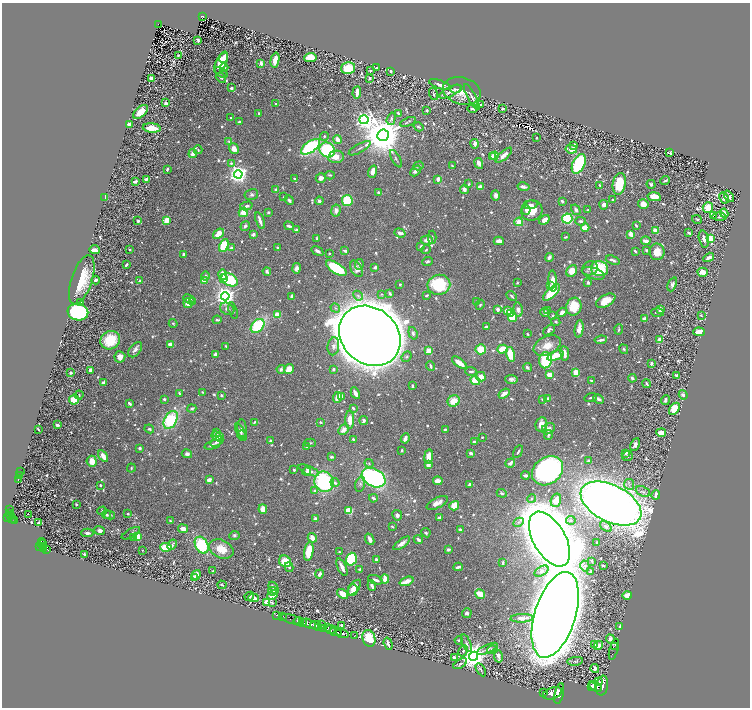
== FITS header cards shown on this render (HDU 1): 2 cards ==
NAXIS1  =                 1496
NAXIS2  =                 1411

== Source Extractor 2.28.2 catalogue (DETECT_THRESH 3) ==
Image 1496 x 1411 px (HDU 1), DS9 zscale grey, zoomed out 1/2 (1 PNG px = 2 x 2 image px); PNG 752 x 710 px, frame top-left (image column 1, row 1410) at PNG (2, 3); each listed source drawn as its Kron ellipse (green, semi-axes under 4 px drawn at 4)
Background 0.487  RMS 0.0099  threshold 0.0296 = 3 sigma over >= 5 px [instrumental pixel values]
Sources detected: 1099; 71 cannot appear on this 1/2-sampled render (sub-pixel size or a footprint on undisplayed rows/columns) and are neither listed nor drawn; of the other 1028, the 500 brightest by FLUX_AUTO listed and drawn (528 fainter detections omitted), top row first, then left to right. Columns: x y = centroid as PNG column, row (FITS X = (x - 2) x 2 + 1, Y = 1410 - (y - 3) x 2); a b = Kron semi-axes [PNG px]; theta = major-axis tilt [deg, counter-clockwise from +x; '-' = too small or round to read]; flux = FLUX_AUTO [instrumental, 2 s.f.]
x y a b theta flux
202 16 4 3 - 83
159 24 4 3 - 97
198 40 4 3 - 3.4
178 55 2 2 - 2.8
310 57 6 4 7 56
224 58 5 4 - 13
275 60 7 3 78 26
221 63 12 5 66 60
261 63 4 3 - 13
224 68 4 3 - 8.1
348 68 7 5 16 60
377 68 3 2 - 8.8
370 70 2 2 - 3.2
390 71 3 2 - 2.6
221 72 7 4 -36 3.8
152 78 4 3 - 19
221 78 6 3 -41 3.3
370 78 3 2 - 3.6
440 84 11 4 -19 16
231 88 3 3 - 5.6
456 89 5 3 - 4
462 91 19 13 -15 33
357 92 6 2 85 17
450 92 12 4 26 10
433 94 6 3 -75 3.1
472 97 15 4 -61 7.8
166 103 3 3 - 7.9
276 104 2 2 - 8.5
481 104 4 3 - 3.5
473 109 5 3 - 5.7
503 109 3 2 - 4.3
427 111 2 2 - 3.9
140 112 9 5 43 28
259 113 3 2 - 4.7
398 113 3 2 - 3.5
231 118 2 2 - 3.4
391 119 6 3 73 4.2
364 120 5 4 - 870
239 122 3 3 - 7.2
408 122 8 3 21 3.6
129 124 4 2 - 20
418 127 5 3 - 3.4
152 128 9 4 -5 29
383 135 6 5 - 9500
324 136 4 3 - 3.6
536 138 2 2 - 3.9
337 139 4 3 - 14
229 141 4 3 - 2.8
475 144 5 4 - 8.3
574 145 4 2 - 7
310 147 11 5 36 230
360 148 12 2 29 5
234 149 5 4 - 16
571 149 6 4 -10 20
198 150 4 3 - 3.1
327 150 8 7 - 200
193 153 4 4 - 14
670 153 3 2 - 4.6
504 155 10 3 41 19
494 156 4 3 - 42
336 157 8 6 8 22
492 157 2 2 - 11
396 159 9 3 -61 3.8
231 163 3 3 - 3.3
479 163 5 3 - 9.9
579 164 10 6 65 150
418 166 6 3 18 5
453 166 4 2 - 3.1
167 169 3 2 - 4
416 171 6 3 47 8
373 172 6 4 73 15
238 174 4 4 - 1300
330 175 5 3 - 2.9
295 178 4 2 - 2.7
321 178 5 5 - 8.4
146 179 4 2 - 9.2
438 179 3 3 - 18
665 180 5 2 - 4.3
135 182 4 2 - 5.7
469 184 4 2 - 2.9
619 184 11 6 80 70
651 184 5 4 - 3.8
599 185 3 2 - 2.9
480 187 4 3 - 19
523 187 6 3 -11 8.5
464 189 4 3 - 11
276 190 4 3 - 5.8
379 193 3 3 - 11
251 194 7 5 12 5.4
495 195 5 4 - 7.8
729 196 6 3 -53 5.8
105 197 3 2 - 6.1
284 197 3 3 - 3.4
654 197 7 4 -12 33
724 198 6 3 -60 15
289 200 5 3 - 6
612 200 2 2 - 5.4
319 201 4 3 - 5.3
347 201 5 5 - 140
562 201 3 3 - 5
643 204 5 4 - 16
530 205 7 3 6 5.8
604 205 4 4 - 7.4
246 206 6 3 14 6.4
708 208 5 5 - 44
336 210 6 4 81 11
526 210 5 3 - 5.9
532 210 11 10 - 45
576 210 5 3 - 8.4
588 210 3 2 - 3.5
243 212 5 4 - 26
268 212 3 2 - 3.9
724 213 4 3 - 16
713 216 3 1 - 10
719 217 7 3 -1 3.7
567 219 5 5 - 230
697 219 5 3 - 3.1
166 220 4 3 - 29
260 220 9 2 -71 12
544 220 6 4 36 15
138 221 3 2 - 6.1
580 221 5 3 - 5
519 222 4 4 - 25
245 226 5 4 - 6.7
289 226 5 2 - 6.4
636 226 3 2 - 3.8
585 227 4 3 - 30
296 230 2 2 - 8
656 231 3 3 - 34
400 233 6 3 -19 10
689 233 4 2 - 5.1
219 234 6 3 39 27
253 234 3 3 - 7.4
631 234 4 3 - 19
432 237 6 3 88 3.2
566 237 3 2 - 3.9
317 238 3 2 - 2.8
704 239 8 5 -76 13
710 239 3 3 - 74
427 240 6 4 2 17
499 241 5 3 - 14
646 241 4 3 - 13
224 245 6 4 65 70
421 246 4 3 - 4.8
278 247 2 2 - 3.6
231 248 4 3 - 4.6
129 249 3 2 - 3.4
94 250 5 3 - 17
426 250 5 3 - 2.9
646 250 4 2 - 3.1
317 251 6 3 -33 8.8
345 251 4 2 - 7.1
635 251 3 2 - 3.1
657 252 8 7 - 25
329 253 2 2 - 2.9
183 254 4 3 - 3.6
549 257 4 3 - 8.5
709 257 6 3 32 12
613 260 7 3 -19 7.9
427 261 5 3 - 3.8
126 264 3 2 - 7
359 264 5 4 - 4.6
375 267 3 2 - 6.3
296 268 5 4 - 8.6
336 268 12 5 -33 150
590 268 8 6 31 11
356 269 9 5 -63 13
600 269 8 7 - 130
267 271 4 3 - 5
572 271 6 5 - 35
703 272 5 4 - 20
593 273 12 5 -17 11
223 275 5 3 - 35
206 276 4 3 - 3.3
224 278 3 3 - 17
82 280 25 10 71 75
96 280 4 3 - 5.8
230 280 9 6 -30 120
140 281 3 3 - 5.5
205 281 4 3 - 40
553 281 10 4 -86 18
588 282 3 3 - 4.6
517 283 2 2 - 2.8
672 284 7 4 67 7.6
400 285 3 2 - 2.8
439 285 11 10 - 140
550 285 4 4 - 3
552 292 11 5 44 57
390 293 4 2 - 3.5
382 294 3 3 - 2.7
426 295 3 2 - 3.3
225 296 4 4 - 1600
292 296 3 3 - 4.7
358 296 5 4 - 4
511 296 5 3 - 3.7
189 299 6 3 -26 9.1
193 301 4 2 - 8.2
477 301 2 2 - 6.1
606 301 10 5 29 32
81 302 4 2 - 2.9
188 303 5 4 - 15
480 305 5 3 - 3.2
574 307 9 7 72 60
335 308 5 4 - 4.8
227 309 7 5 -30 8.5
498 309 4 3 - 10
660 309 4 3 - 19
518 310 7 4 -79 9.5
548 310 3 2 - 4.8
233 311 8 3 -74 2.9
507 311 4 3 - 24
78 312 10 8 -9 340
545 312 5 3 - 8.5
562 312 5 3 - 10
657 312 6 3 -3 4.9
510 313 4 3 - 22
277 315 3 3 - 28
701 315 4 3 - 2.8
553 316 3 3 - 2.9
512 318 4 4 - 41
645 318 4 3 - 14
217 320 4 2 - 4.8
556 322 4 3 - 2.7
173 323 4 2 - 3
258 326 8 5 47 130
486 327 3 2 - 6.9
579 329 9 4 82 14
619 329 5 2 - 2.9
549 330 7 4 40 5.9
699 332 6 3 -5 30
413 333 6 4 -72 6
527 334 3 3 - 2.6
370 336 33 28 -41 9900
660 339 3 2 - 17
110 340 10 9 - 80
601 340 6 2 8 6.7
170 344 4 3 - 15
226 346 3 2 - 2.8
333 346 9 5 81 8.3
547 346 14 9 25 28
481 349 5 5 - 38
503 349 5 3 - 45
624 349 5 4 - 2.9
135 350 9 5 51 10
429 351 3 2 - 66
565 353 7 3 -83 12
216 354 3 3 - 9.3
510 354 7 4 -76 55
555 355 8 4 21 49
407 356 5 4 - 3.5
120 357 6 5 - 15
545 360 8 6 79 130
459 363 9 3 -37 23
651 363 4 2 - 5.1
430 366 5 2 - 4
527 367 5 3 - 5.6
281 369 4 3 - 7.5
289 369 5 4 - 33
333 369 3 2 - 7.2
90 370 3 2 - 11
471 371 6 2 -3 4.2
70 373 3 2 - 8.5
576 373 4 3 - 32
549 375 3 3 - 24
676 375 3 3 - 4.4
481 377 5 4 - 24
632 378 4 3 - 5.1
512 379 6 4 -2 6.5
475 380 5 4 - 47
591 381 3 3 - 4.3
104 382 4 2 - 13
647 384 4 2 - 4.4
412 386 4 2 - 3.1
203 392 3 2 - 3
179 393 4 2 - 2.8
355 393 6 3 -62 13
504 393 6 3 33 13
79 395 4 3 - 3
221 395 3 2 - 4.2
683 395 5 4 - 5.9
341 396 3 3 - 13
338 397 5 3 - 30
591 398 6 3 17 3.7
74 399 5 5 - 30
164 399 2 2 - 4.9
542 399 3 3 - 2.9
547 399 4 3 - 9.1
598 399 6 3 -25 6.7
665 400 5 4 - 4.6
454 401 6 5 - 34
129 403 3 2 - 5.8
192 408 4 3 - 4.9
353 408 3 2 - 5.4
674 409 7 4 55 40
171 420 10 6 61 140
350 420 9 4 90 28
364 421 4 3 - 6.7
254 422 4 3 - 2.8
320 422 3 2 - 3.2
57 425 3 2 - 6
541 425 7 6 - 23
242 428 9 4 -87 8.4
38 429 3 2 - 2.8
149 429 5 3 - 3.4
445 429 4 2 - 3.6
548 429 7 5 28 11
343 430 6 4 46 14
240 431 8 4 -63 7.2
216 432 4 3 - 3
661 433 5 3 - 28
548 435 5 4 - 5
216 436 5 3 - 21
220 436 4 2 - 8.1
242 436 5 3 - 2.9
482 437 2 2 - 2.6
405 438 5 2 - 14
353 439 3 3 - 4.6
270 441 4 3 - 3.3
217 442 7 3 28 8.6
474 442 3 3 - 7.3
310 443 6 3 0 3.5
212 445 8 3 19 6
635 445 7 4 64 8.6
307 446 3 3 - 4.7
140 448 3 3 - 5.5
402 450 3 2 - 3.6
518 452 7 2 57 5
471 453 4 3 - 6.7
626 453 4 2 - 4.8
187 454 5 4 - 6
103 456 6 3 -56 22
429 456 7 4 82 27
627 456 5 5 - 4.1
331 457 4 3 - 4.1
92 461 5 5 - 25
589 461 4 3 - 4.4
369 463 5 4 - 2.8
510 463 5 2 - 15
428 465 3 3 - 13
131 468 4 3 - 3.2
294 470 2 2 - 5.7
309 470 11 4 -24 11
21 471 2 1 - 46
548 471 17 13 37 560
307 472 4 3 - 5.4
19 475 4 2 - 60
525 476 4 3 - 6.6
374 478 13 9 -29 420
18 480 3 1 - 190
209 480 2 2 - 36
438 481 5 3 - 25
324 482 10 9 - 220
335 483 4 3 - 6.7
360 484 8 4 74 4.9
470 484 3 3 - 9.7
629 484 5 5 - 4.9
100 485 2 2 - 5.7
315 491 4 3 - 4.8
643 491 7 5 -23 7.5
502 493 5 3 - 4
656 495 5 3 - 13
373 498 4 3 - 6.2
531 499 5 4 - 3.7
556 500 7 5 73 18
437 503 11 5 27 14
611 503 33 18 -27 3300
76 504 3 2 - 3.6
454 506 5 4 - 35
9 509 2 1 - 18
263 509 5 4 - 22
102 511 5 3 - 2.9
349 511 4 4 - 51
10 514 3 3 - 280
28 514 2 1 - 5.4
128 514 2 2 - 3.1
10 515 4 1 - 250
106 515 5 3 - 2.9
110 515 5 3 - 3.8
397 515 5 5 - 7.7
8 517 3 2 - 530
439 517 3 2 - 5.6
12 519 4 2 - 190
315 519 4 3 - 5.9
15 520 4 2 - 160
571 520 5 4 - 4.2
170 521 3 3 - 2.6
518 522 5 4 - 4.4
38 523 4 2 - 3.7
392 527 3 2 - 2.9
606 527 7 4 -36 5.3
183 529 5 3 - 19
460 530 3 2 - 4.6
100 531 5 4 - 9.1
87 533 6 3 -1 7.1
131 533 10 3 29 3.5
426 533 5 4 - 3.6
234 535 5 4 - 5.1
138 536 4 3 - 29
134 538 3 3 - 7.6
312 538 5 3 - 21
370 539 6 3 -66 12
418 539 5 3 - 6.3
549 539 30 16 -60 8400
42 543 5 2 - 280
402 543 10 4 36 11
597 543 3 2 - 3.6
42 545 4 4 - 300
172 545 5 3 - 3.8
202 545 9 6 -61 120
44 546 3 1 - 50
40 547 3 2 - 410
166 547 6 4 -2 64
44 548 2 1 - 130
47 549 4 2 - 170
221 549 13 9 -25 38
448 549 4 3 - 3.7
142 550 2 2 - 2.7
309 551 9 4 79 58
339 552 2 2 - 3.2
84 554 3 2 - 4.5
351 559 6 5 - 190
376 560 3 3 - 6.1
285 561 6 5 - 45
592 561 3 2 - 3
503 563 3 2 - 5.3
585 566 5 4 - 5.1
603 566 3 2 - 4
289 567 5 3 - 3.7
342 567 9 3 -64 17
458 567 4 2 - 7.4
359 569 3 2 - 3.1
213 571 3 2 - 4.2
541 571 8 4 31 8
591 572 3 2 - 7.1
319 574 4 3 - 6.7
196 575 5 4 - 14
195 578 4 3 - 6.1
385 579 4 3 - 33
375 580 8 3 -18 9.7
406 581 7 3 20 29
222 585 5 2 - 3.4
372 585 5 2 - 8
274 588 6 3 -59 7.9
354 588 9 4 52 25
353 590 6 5 - 16
272 591 4 4 - 7.5
342 594 6 4 -38 23
480 594 5 3 - 45
272 595 6 3 37 24
627 595 5 4 - 17
249 596 5 3 - 3.8
254 598 5 3 - 17
267 602 4 3 - 56
272 603 4 3 - 2.8
467 613 5 4 - 6.5
277 615 3 1 - 7.4
555 615 44 20 72 12000
283 617 2 1 - 13
522 618 11 4 2 15
291 619 11 2 -16 360
299 621 5 2 - 990
303 622 2 2 - 330
309 624 7 3 -25 2300
316 625 5 3 - 1100
322 625 3 2 - 130
341 625 3 2 - 7
620 626 4 2 - 5.3
319 627 3 1 - 280
324 628 3 2 - 360
328 628 4 2 - 420
331 629 5 2 - 370
336 632 6 2 -14 1100
342 633 6 2 -19 1300
355 636 2 1 - 50
369 638 8 6 -72 50
610 639 4 3 - 10
459 640 4 3 - 2.8
466 643 9 3 -67 4.5
388 644 6 2 -72 7.5
594 644 4 3 - 4.9
598 646 5 3 - 23
614 647 4 1 - 200
487 649 11 4 26 7.8
614 649 11 1 74 600
492 650 5 3 - 19
463 651 6 4 62 3.7
474 656 4 4 - 2900
498 656 6 3 -76 13
454 658 3 3 - 10
575 661 8 3 8 4.5
460 664 7 3 33 3.5
595 669 4 4 - 7.5
481 670 7 2 -58 3
599 682 4 2 - 580
592 686 4 2 - 1000
596 686 7 4 -32 3000
602 686 10 6 79 4900
544 693 2 1 - 87
552 693 10 5 21 4800
559 694 11 4 76 3700
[528 fainter detections neither listed nor drawn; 71 sub-pixel or undisplayed-footprint detections neither listed nor drawn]